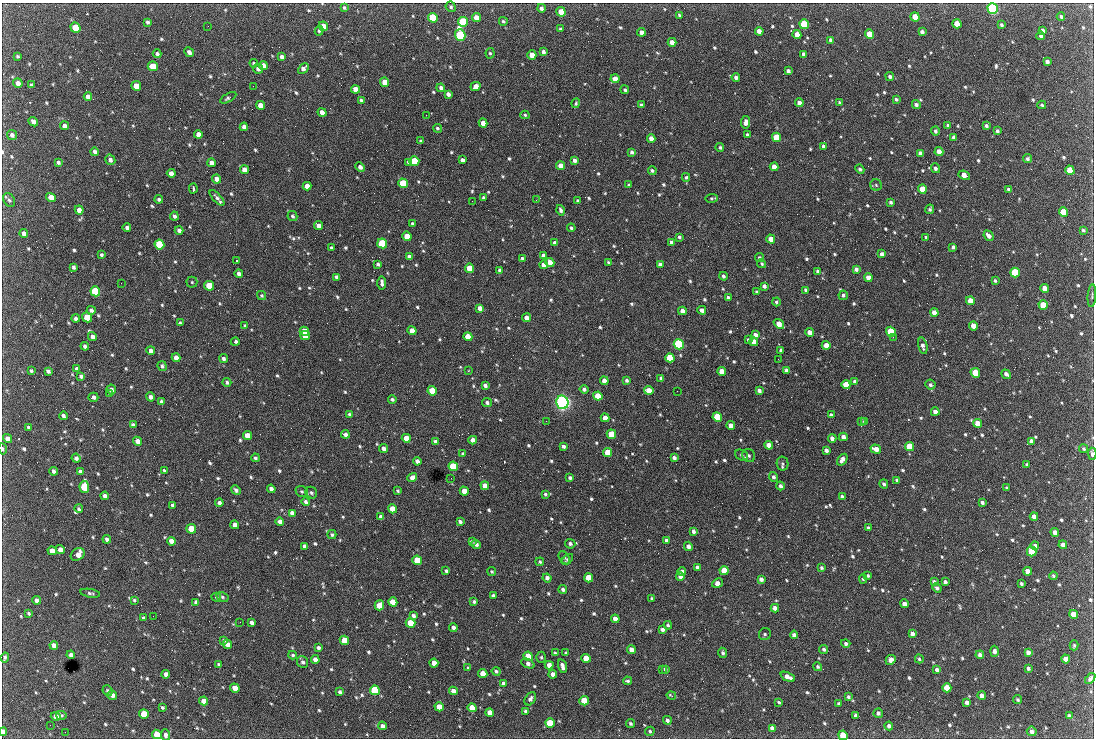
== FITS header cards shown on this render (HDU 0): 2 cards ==
NAXIS1  =                 1092 /fastest changing axis
NAXIS2  =                  736 /next to fastest changing axis

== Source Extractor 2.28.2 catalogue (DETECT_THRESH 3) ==
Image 1092 x 736 px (HDU 0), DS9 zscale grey, 1 PNG px = 1 image px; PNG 1096 x 740 px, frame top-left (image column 1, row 736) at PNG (2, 3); each listed source drawn as its Kron ellipse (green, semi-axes under 4 px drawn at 4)
Background 2310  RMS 44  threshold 132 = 3 sigma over >= 5 px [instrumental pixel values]
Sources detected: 809; of the 809, the 500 brightest by FLUX_AUTO listed and drawn (309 fainter detections omitted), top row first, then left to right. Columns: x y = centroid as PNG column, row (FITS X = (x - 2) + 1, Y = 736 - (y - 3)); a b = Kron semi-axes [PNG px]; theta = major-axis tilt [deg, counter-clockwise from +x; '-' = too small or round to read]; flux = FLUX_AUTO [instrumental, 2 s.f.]
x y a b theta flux
451 7 5 5 - 5.6e+03
344 8 4 3 - 5.1e+03
541 8 4 4 - 9.4e+03
993 9 5 5 - 6.3e+05
561 12 5 4 - 5.4e+04
679 15 4 3 - 4.4e+03
915 17 5 4 - 5.1e+04
1061 17 4 4 - 5.8e+03
433 18 5 4 - 1.5e+05
476 18 4 4 - 3.4e+04
503 21 4 3 - 4.3e+03
147 22 4 4 - 6.5e+03
463 22 5 5 - 2.4e+05
804 24 5 4 - 1.8e+05
957 24 5 4 - 5.3e+04
1001 25 4 4 - 5.3e+03
208 26 2 2 - 4.8e+03
323 26 5 4 - 4.0e+04
75 28 5 4 - 7.3e+04
560 29 3 3 - 4.6e+03
1042 30 4 4 - 1.0e+04
319 31 5 4 - 4.6e+03
759 31 4 4 - 1.8e+04
641 32 4 4 - 1.4e+04
922 32 4 3 - 9.1e+03
797 34 4 4 - 2.3e+04
869 34 5 4 - 8.1e+04
460 35 6 5 - 4.9e+05
1041 36 4 3 - 8.2e+03
831 40 4 3 - 8.8e+03
672 42 4 4 - 2.8e+04
189 52 5 4 - 1.0e+04
543 52 3 3 - 7.8e+03
490 53 5 4 - 4.5e+03
157 54 4 4 - 6.6e+03
804 54 4 3 - 9.1e+03
532 55 4 4 - 3.7e+04
17 56 3 3 - 4.4e+03
282 57 4 4 - 1.0e+04
1047 61 4 3 - 1.0e+04
254 63 4 3 - 4.2e+03
263 65 4 4 - 1.8e+04
153 66 5 4 - 5.6e+04
303 68 6 4 44 1.2e+04
258 69 5 5 - 1.2e+04
788 71 4 3 - 8.4e+03
736 77 4 4 - 9.0e+03
890 77 4 4 - 7.5e+03
615 79 4 4 - 2.7e+04
385 82 5 4 - 4.6e+04
18 83 5 4 - 1.4e+04
31 85 3 3 - 5.0e+03
136 86 5 4 - 3.6e+04
253 86 2 2 - 1.9e+04
475 86 5 4 - 3.2e+04
441 88 4 4 - 1.1e+04
355 89 4 4 - 2.5e+04
625 90 4 4 - 5.7e+03
448 94 4 4 - 1.0e+04
88 97 4 4 - 1.9e+04
228 98 9 4 29 6.7e+03
896 99 4 3 - 5.5e+03
361 100 3 3 - 4.7e+03
839 102 4 3 - 4.5e+03
576 103 5 3 - 4.4e+03
799 103 4 4 - 1.4e+04
260 105 4 4 - 2.4e+04
641 105 4 3 - 5.9e+03
916 105 4 4 - 8.4e+03
1042 105 4 3 - 4.8e+03
322 112 4 4 - 2.0e+04
426 115 2 2 - 5.9e+03
525 115 4 3 - 4.5e+03
33 122 5 4 - 1.5e+04
746 122 6 4 81 1.4e+04
483 123 4 4 - 2.6e+04
65 126 4 4 - 1.5e+04
948 126 4 3 - 8.5e+03
986 126 4 3 - 6.3e+03
244 127 4 4 - 1.2e+04
437 128 4 4 - 5.1e+03
935 131 4 4 - 6.2e+03
997 131 4 3 - 6.8e+03
198 134 4 4 - 1.8e+04
12 135 5 4 - 1.1e+04
747 135 4 3 - 6.8e+03
777 137 5 4 - 1.3e+05
954 137 4 4 - 1.2e+04
651 138 4 4 - 1.7e+04
421 141 3 3 - 4.8e+03
720 147 4 4 - 4.8e+03
824 147 4 4 - 1.2e+04
95 152 4 3 - 9.8e+03
632 152 4 3 - 6.8e+03
939 152 4 4 - 2.2e+04
920 153 4 4 - 1.0e+04
1027 159 4 4 - 6.2e+03
110 160 5 5 - 1.1e+04
462 160 4 3 - 9.3e+03
575 160 4 4 - 1.0e+04
414 161 5 5 - 1.4e+05
58 162 4 3 - 7.0e+03
409 162 4 3 - 9.5e+03
211 163 4 4 - 1.6e+04
561 166 4 4 - 3.0e+04
360 167 5 4 - 1.2e+04
774 167 4 4 - 2.9e+04
935 168 5 4 - 7.0e+03
860 169 5 4 - 6.9e+03
244 170 4 4 - 1.7e+04
1070 170 5 4 - 9.0e+04
652 171 4 3 - 5.5e+03
171 173 4 4 - 1.6e+04
964 175 6 4 -21 2.7e+04
686 177 4 3 - 5.0e+03
217 179 4 4 - 1.9e+04
403 183 5 4 - 1.3e+05
629 185 4 3 - 5.1e+03
876 185 6 5 - 4.5e+03
307 186 4 4 - 2.2e+04
193 188 5 2 - 6.7e+03
922 189 5 4 - 5.0e+04
1009 190 4 3 - 7.3e+03
51 197 5 4 - 2.9e+04
217 198 10 4 -48 9.4e+03
483 198 4 3 - 6.0e+03
712 198 6 4 7 4.7e+03
159 199 4 3 - 8.0e+03
9 200 7 5 -59 6.9e+03
536 200 3 2 - 4.3e+03
472 201 2 2 - 7.7e+03
578 201 4 3 - 6.6e+03
890 202 3 3 - 5.4e+03
930 209 5 4 - 5.4e+03
79 210 4 4 - 1.7e+04
561 210 5 4 - 7.4e+03
1063 212 5 4 - 6.9e+04
174 216 4 4 - 8.4e+03
292 216 5 5 - 5.3e+03
412 224 4 3 - 5.0e+03
318 226 5 4 - 1.8e+04
127 228 4 3 - 9.0e+03
571 228 4 3 - 5.3e+03
179 230 4 4 - 1.1e+04
1083 230 4 3 - 5.3e+03
24 234 4 4 - 1.4e+04
407 236 5 4 - 5.0e+04
989 236 5 4 - 1.3e+04
679 237 3 3 - 5.4e+03
926 237 4 3 - 4.3e+03
771 239 4 4 - 3.6e+04
671 242 3 3 - 6.8e+03
382 243 5 4 - 2.3e+05
555 243 4 3 - 8.3e+03
159 244 5 4 - 1.8e+05
953 247 4 3 - 6.0e+03
331 248 3 3 - 4.8e+03
882 254 4 3 - 8.9e+03
101 255 3 3 - 4.8e+03
543 256 4 4 - 1.4e+04
409 257 4 4 - 1.0e+04
522 258 4 3 - 5.3e+03
759 258 4 4 - 5.9e+03
236 261 3 2 - 1.1e+05
550 262 5 4 - 2.4e+04
608 262 3 3 - 4.3e+03
378 264 4 3 - 6.3e+03
660 264 4 4 - 9.3e+03
762 264 4 4 - 5.1e+03
544 265 4 4 - 2.2e+04
74 267 4 4 - 7.1e+03
470 268 5 4 - 7.4e+04
856 269 4 4 - 9.7e+03
500 270 4 3 - 7.0e+03
817 271 3 3 - 5.0e+03
239 273 4 4 - 1.1e+04
1015 273 5 4 - 2.3e+05
723 276 4 4 - 6.6e+03
336 277 4 3 - 7.4e+03
868 278 4 4 - 2.4e+04
995 281 3 3 - 4.7e+03
192 282 5 5 - 4.3e+03
121 283 2 2 - 8.7e+03
382 283 7 3 -87 1.1e+04
209 286 5 4 - 8.0e+04
764 286 4 4 - 9.7e+03
1045 288 4 4 - 3.8e+04
806 290 4 3 - 5.7e+03
95 291 5 5 - 2.7e+05
757 292 4 3 - 7.0e+03
262 295 4 4 - 4.3e+03
843 295 5 4 - 6.5e+03
1092 296 11 2 87 4.3e+03
728 297 3 3 - 5.2e+03
970 301 4 4 - 3.1e+04
776 302 4 4 - 5.6e+03
1043 305 5 4 - 8.2e+04
480 308 4 4 - 1.5e+04
91 310 4 4 - 7.5e+03
702 310 4 4 - 1.3e+04
682 311 4 4 - 1.5e+04
934 313 4 4 - 2.1e+04
87 317 5 4 - 9.9e+04
527 318 4 4 - 1.7e+04
76 319 4 4 - 9.1e+03
180 323 3 3 - 4.9e+03
779 324 6 4 -37 3.1e+04
245 326 4 3 - 4.3e+03
973 326 4 4 - 3.2e+04
304 331 5 4 - 5.9e+04
412 331 4 4 - 3.4e+04
809 332 4 4 - 2.2e+04
891 332 5 4 - 2.4e+05
305 335 5 4 - 6.5e+04
755 335 4 4 - 1.3e+04
92 337 5 4 - 1.3e+04
468 337 4 4 - 4.0e+04
893 337 2 2 - 1.5e+04
748 340 4 3 - 5.1e+03
235 342 4 3 - 8.0e+03
754 342 4 4 - 2.3e+04
679 344 5 5 - 5.4e+05
826 345 4 4 - 3.0e+04
85 346 4 3 - 9.0e+03
923 346 8 4 -78 9.9e+03
781 350 4 4 - 7.3e+03
151 351 4 4 - 1.5e+04
176 358 4 4 - 1.8e+04
670 358 5 4 - 1.5e+05
223 359 4 4 - 7.6e+03
778 359 2 2 - 1.2e+04
162 366 5 4 - 6.7e+03
77 369 4 3 - 8.4e+03
786 370 4 3 - 9.7e+03
31 371 3 3 - 5.3e+03
48 371 4 3 - 7.2e+03
468 371 3 2 - 7.0e+03
722 371 4 4 - 3.3e+04
975 373 5 4 - 8.7e+04
1006 374 5 3 - 9.1e+03
81 376 4 3 - 7.7e+03
661 378 3 3 - 5.2e+03
627 380 3 3 - 6.6e+03
604 381 4 4 - 2.1e+04
227 382 4 4 - 6.1e+03
855 382 4 4 - 1.1e+04
485 385 4 4 - 9.6e+03
846 385 5 4 - 8.4e+04
930 385 5 5 - 6.5e+03
584 389 4 4 - 8.1e+03
111 390 5 4 - 1.2e+04
649 390 5 4 - 3.0e+04
432 391 5 4 - 1.1e+05
677 391 2 2 - 5.6e+03
759 391 4 3 - 8.7e+03
110 394 4 3 - 4.8e+03
598 396 4 4 - 9.6e+04
93 397 5 4 - 9.3e+03
150 397 4 4 - 1.0e+04
392 399 4 3 - 6.7e+03
161 401 4 4 - 6.6e+03
562 402 7 6 - 1.3e+06
487 403 5 4 - 7.6e+03
935 412 4 4 - 1.8e+04
349 414 4 3 - 4.9e+03
831 415 4 4 - 7.9e+03
63 416 4 3 - 8.2e+03
717 417 5 4 - 1.4e+05
605 418 4 4 - 2.6e+04
546 421 2 2 - 6.6e+03
861 422 3 2 - 7.8e+03
864 422 4 3 - 5.9e+03
978 423 4 4 - 3.9e+04
133 425 4 4 - 9.0e+03
731 426 4 4 - 3.2e+04
28 428 4 3 - 6.6e+03
345 434 4 4 - 9.9e+03
611 434 5 4 - 1.1e+05
247 436 5 4 - 4.0e+04
843 437 4 4 - 1.5e+04
406 438 4 4 - 5.2e+04
832 438 4 3 - 1.2e+04
8 439 5 4 - 1.9e+04
473 440 4 4 - 1.8e+04
138 441 4 4 - 2.3e+04
1031 441 4 4 - 1.3e+04
436 442 4 3 - 1.1e+04
769 445 4 4 - 2.8e+04
563 446 4 3 - 8.8e+03
910 447 5 4 - 1.4e+05
3 449 6 3 -79 4.4e+03
383 449 4 4 - 1.6e+04
876 449 5 4 - 2.1e+04
1084 449 4 4 - 4.6e+03
826 450 4 4 - 1.1e+04
608 453 5 4 - 8.4e+04
463 454 4 4 - 9.1e+03
1092 454 6 3 -88 9.4e+03
742 455 7 5 -29 7.6e+03
749 455 7 6 - 7.2e+03
76 458 4 4 - 9.8e+03
255 458 4 3 - 5.2e+03
674 458 4 3 - 9.7e+03
842 460 7 4 54 1.6e+04
417 461 4 4 - 1.1e+04
782 464 7 6 - 6.9e+03
1027 464 3 3 - 5.1e+03
453 466 5 4 - 1.6e+05
54 471 4 3 - 8.9e+03
80 471 4 4 - 8.5e+03
164 471 4 3 - 4.8e+03
773 477 5 4 - 7.7e+03
412 478 5 4 - 1.6e+04
451 478 2 2 - 4.9e+03
570 478 3 3 - 6.6e+03
897 480 4 3 - 8.7e+03
884 484 5 4 - 6.9e+03
485 486 4 4 - 2.8e+04
780 486 4 4 - 9.1e+03
84 487 6 5 - 1.5e+05
1007 488 3 3 - 4.5e+03
271 489 4 4 - 1.1e+04
236 490 5 4 - 7.5e+03
302 491 6 5 - 5.3e+03
398 491 3 3 - 4.7e+03
464 491 4 4 - 2.9e+04
311 493 6 5 - 7.0e+03
545 494 4 3 - 5.3e+03
105 496 4 4 - 1.3e+04
842 497 4 3 - 1.2e+04
306 502 4 3 - 7.1e+03
982 502 4 3 - 7.0e+03
219 503 4 3 - 1.1e+04
172 505 3 3 - 6.0e+03
79 509 4 4 - 5.8e+03
392 509 4 4 - 4.3e+04
292 513 4 4 - 1.8e+04
1034 516 4 4 - 1.6e+04
381 517 4 4 - 1.1e+04
280 521 4 4 - 1.4e+04
460 522 4 3 - 8.0e+03
235 525 4 4 - 1.6e+04
868 528 3 3 - 5.9e+03
191 529 5 4 - 7.6e+04
693 531 4 3 - 8.4e+03
1055 532 4 4 - 2.0e+04
332 535 4 4 - 6.0e+03
107 539 4 4 - 9.0e+03
666 540 4 3 - 6.6e+03
171 541 4 4 - 2.1e+04
472 541 4 3 - 4.7e+03
476 544 5 3 - 1.1e+04
570 544 5 4 - 7.4e+03
1063 545 4 4 - 1.6e+04
304 546 4 3 - 8.7e+03
688 546 4 4 - 1.2e+04
1035 546 4 4 - 1.1e+04
60 550 4 4 - 2.2e+04
52 551 5 4 - 2.4e+04
1032 552 5 4 - 1.1e+05
78 554 7 5 33 3.1e+04
564 558 7 4 -55 5.2e+03
567 559 7 4 43 6.2e+03
417 560 5 4 - 1.1e+05
540 562 4 4 - 4.7e+03
697 567 4 3 - 9.1e+03
821 568 4 3 - 5.4e+03
724 570 4 4 - 5.7e+04
446 571 3 3 - 5.5e+03
1028 571 4 4 - 2.2e+04
492 572 4 4 - 4.4e+03
682 572 4 4 - 1.6e+04
680 576 4 4 - 1.9e+04
868 576 4 3 - 4.2e+03
1053 576 4 4 - 4.3e+03
547 578 4 4 - 1.2e+04
589 578 5 4 - 6.9e+04
761 579 4 3 - 1.0e+04
863 579 4 4 - 4.6e+03
934 582 4 3 - 6.9e+03
945 582 4 3 - 7.7e+03
718 583 6 4 30 2.3e+04
1021 583 3 3 - 4.9e+03
937 588 5 4 - 6.6e+03
563 589 4 4 - 7.9e+03
90 593 10 4 -10 6.6e+03
493 595 3 3 - 5.4e+03
216 597 5 4 - 5.4e+03
222 597 6 4 -28 5.1e+03
652 599 3 3 - 5.7e+03
36 600 4 4 - 1.2e+04
134 600 4 4 - 4.8e+03
196 602 4 3 - 7.4e+03
393 602 5 4 - 5.5e+04
474 602 4 3 - 6.5e+03
904 604 4 4 - 1.8e+04
379 605 5 4 - 4.9e+04
775 608 4 4 - 1.7e+04
28 613 4 3 - 4.6e+03
1074 614 4 4 - 4.2e+04
153 616 2 2 - 9.8e+03
413 616 4 4 - 8.6e+03
144 618 4 3 - 7.9e+03
615 619 4 4 - 1.7e+04
240 622 3 2 - 5.0e+03
251 623 4 3 - 9.3e+03
410 623 5 4 - 8.8e+04
668 625 4 3 - 5.3e+03
453 628 4 4 - 1.1e+04
662 629 4 4 - 9.7e+03
765 634 6 5 - 6.5e+03
912 634 4 4 - 1.1e+04
794 635 4 4 - 1.1e+04
224 640 4 4 - 5.1e+03
344 640 5 4 - 7.7e+04
228 644 5 4 - 1.8e+04
846 644 5 4 - 6.5e+03
54 645 4 4 - 1.4e+04
1074 645 5 4 - 4.4e+03
318 648 4 3 - 7.5e+03
824 649 4 4 - 6.0e+03
631 650 4 4 - 2.1e+04
994 651 5 4 - 1.0e+04
1028 652 4 4 - 1.3e+04
555 653 4 3 - 4.5e+03
566 653 3 3 - 4.7e+03
723 653 5 4 - 5.9e+03
71 655 4 4 - 9.9e+03
293 655 4 4 - 4.7e+03
980 655 4 4 - 9.2e+03
528 656 5 4 - 9.6e+04
5 657 5 3 - 6.4e+03
541 657 5 4 - 4.5e+03
586 658 4 4 - 5.2e+04
315 659 4 4 - 1.7e+04
919 659 4 4 - 4.5e+03
1066 659 4 4 - 2.5e+04
891 660 5 4 - 1.1e+04
303 662 6 5 - 8.2e+03
434 663 4 4 - 2.7e+04
219 664 4 3 - 5.0e+03
528 664 7 4 -24 1.2e+04
549 665 4 4 - 1.9e+04
562 666 7 4 -73 1.4e+04
818 667 5 4 - 4.8e+03
468 668 3 3 - 5.4e+03
1028 668 4 3 - 6.6e+03
665 669 4 3 - 6.5e+03
662 670 3 2 - 6.2e+03
937 670 4 3 - 1.2e+04
496 671 4 4 - 5.3e+03
483 673 4 4 - 3.9e+04
166 674 4 4 - 1.3e+04
553 674 4 4 - 1.9e+04
788 677 8 4 -24 2.0e+04
1090 678 6 4 52 7.8e+03
628 681 4 3 - 4.5e+03
504 683 4 4 - 1.2e+04
235 688 5 4 - 3.5e+04
947 688 4 4 - 6.8e+04
375 690 5 5 - 2.8e+05
108 691 5 5 - 7.3e+03
453 691 4 4 - 1.8e+04
340 692 4 4 - 6.4e+03
112 695 5 4 - 1.3e+04
671 695 4 3 - 4.2e+03
982 696 4 4 - 1.5e+04
848 697 4 3 - 5.4e+03
530 699 7 5 56 1.0e+04
1018 700 4 3 - 5.0e+03
204 701 4 4 - 2.5e+04
584 701 5 4 - 7.7e+04
779 702 4 3 - 4.2e+03
967 702 4 4 - 9.7e+03
839 704 3 3 - 5.6e+03
162 707 3 3 - 4.4e+03
439 707 5 4 - 4.4e+04
472 708 4 4 - 3.8e+04
525 711 3 3 - 5.3e+03
490 713 4 4 - 2.6e+04
878 713 5 4 - 7.2e+03
144 714 5 4 - 8.2e+04
61 715 5 4 - 5.5e+03
56 716 5 4 - 2.2e+04
856 716 4 3 - 7.1e+03
1069 716 4 4 - 7.9e+03
667 720 4 4 - 7.2e+03
550 723 5 4 - 1.1e+05
630 723 4 3 - 5.2e+03
50 725 2 2 - 4.6e+03
382 726 4 4 - 9.5e+03
889 726 4 4 - 9.5e+03
772 728 4 4 - 1.2e+04
3 731 4 3 - 9.6e+03
650 731 5 4 - 4.9e+03
1032 731 5 4 - 1.1e+04
65 732 2 2 - 9.7e+03
157 734 5 4 - 5.3e+04
165 735 6 4 -82 8.8e+03
843 735 5 4 - 7.9e+04
At the frame edge (FLAGS 8, measured only in part): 4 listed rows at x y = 3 449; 1092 454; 3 731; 843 735
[309 fainter detections neither listed nor drawn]